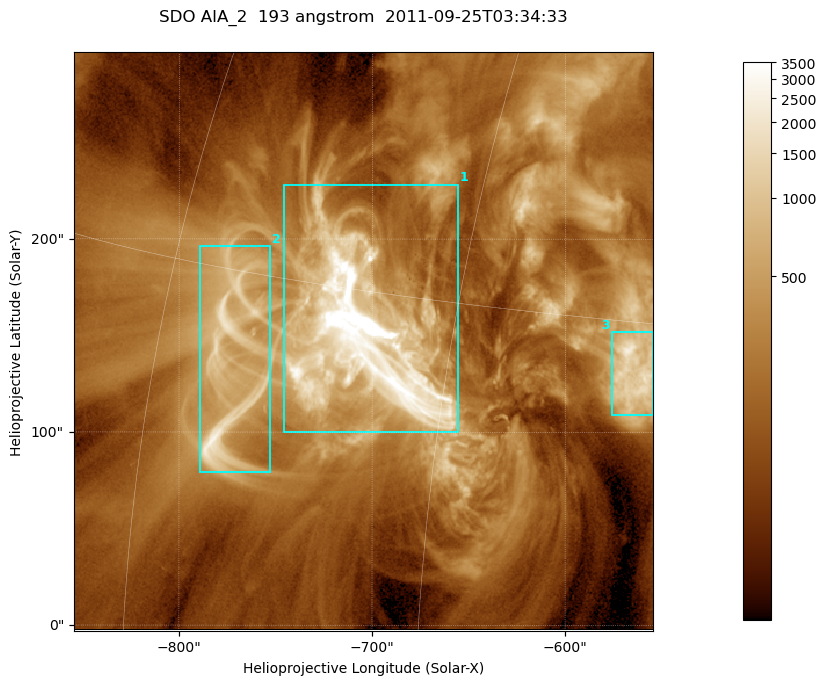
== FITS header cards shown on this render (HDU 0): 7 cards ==
TELESCOP= 'SDO     '           /
INSTRUME= 'AIA_2   '           /
WAVELNTH=                  193 /
WAVEUNIT= 'angstrom'           /
DATE-OBS= '2011-09-25T03:34:33.83' /
CTYPE1  = 'HPLN-TAN'           /
CTYPE2  = 'HPLT-TAN'           /

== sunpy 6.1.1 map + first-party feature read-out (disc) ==
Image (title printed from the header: SDO AIA_2  193 angstrom  2011-09-25T03:34:33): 499 x 499 px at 0.601 arcsec/px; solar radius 957 arcsec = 1592 px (partial field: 3.1% of the solar disc is inside the frame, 100% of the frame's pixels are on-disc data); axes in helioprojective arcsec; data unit not stated in the header (colour bar unlabelled)
Orientation: roll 0.0576 deg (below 1 deg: not rotated)
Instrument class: DISC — disc imager (sunpy class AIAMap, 193 A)
Bright regions (active regions / flare kernels): reference = the on-disc median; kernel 5 px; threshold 5 sigma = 619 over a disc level ~184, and >= 1.15x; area >= 249 px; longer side >= 6 px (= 3.6 arcsec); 3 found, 3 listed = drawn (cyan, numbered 1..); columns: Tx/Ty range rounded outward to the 2 arcsec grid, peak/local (2 s.f.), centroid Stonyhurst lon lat
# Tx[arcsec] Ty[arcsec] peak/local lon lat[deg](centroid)
1 -746..-654 100..228 104 -49 +14
2 -790..-752 78..196 10 -56 +12
3 -576..-554 108..152 12 -37 +13